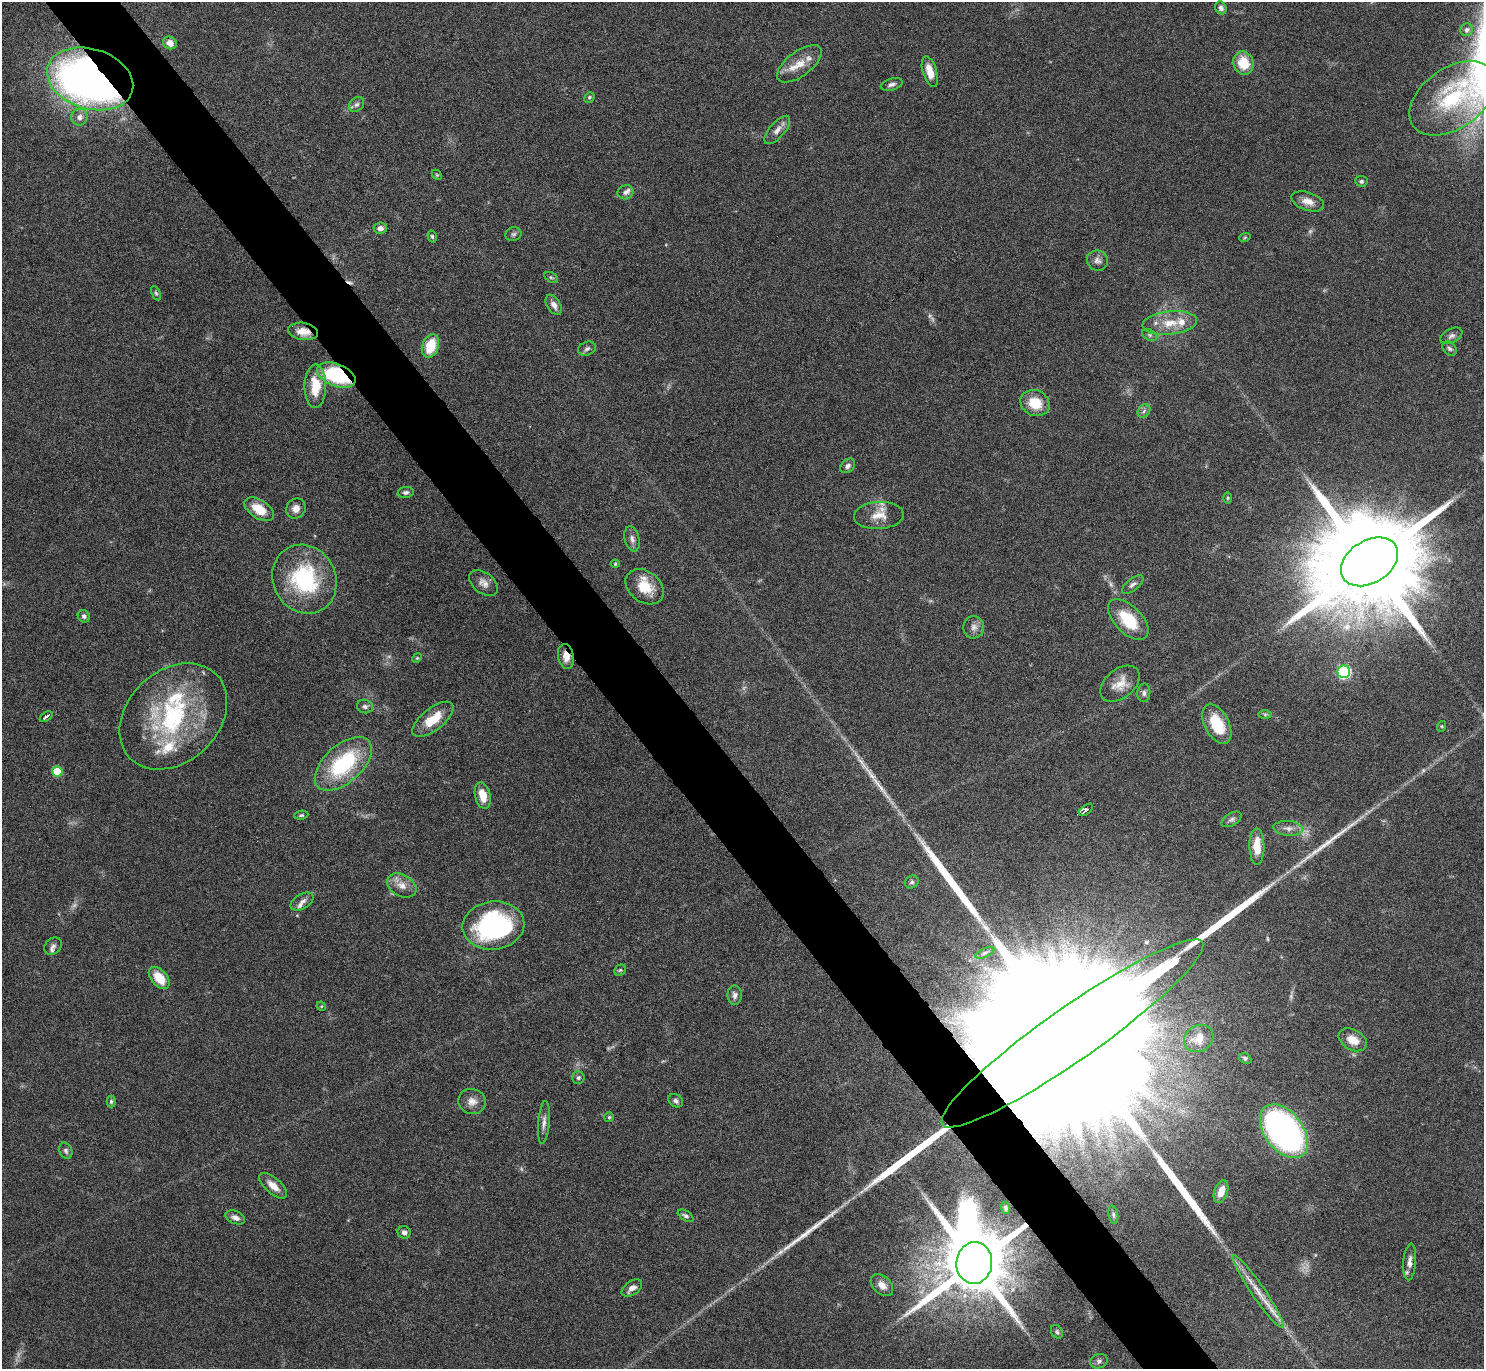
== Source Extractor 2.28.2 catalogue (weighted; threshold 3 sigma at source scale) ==
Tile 11 of 4 x 4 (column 3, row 3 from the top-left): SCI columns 2974-4455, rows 1546-2912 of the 5947 x 5942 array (HDU 1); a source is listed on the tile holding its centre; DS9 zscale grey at full resolution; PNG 1486 x 1371 px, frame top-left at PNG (2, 2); each listed source drawn as its Kron ellipse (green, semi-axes under 4 px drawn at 4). Shown black and unused: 5% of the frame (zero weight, under 4 of 8 exposures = <1% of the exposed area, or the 3 px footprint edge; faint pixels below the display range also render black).
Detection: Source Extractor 2.28.2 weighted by HDU 2 'WHT'; one run over the whole footprint, this tile lists its part. Background 0.0651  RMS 0.005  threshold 0.0203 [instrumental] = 3 sigma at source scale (4.09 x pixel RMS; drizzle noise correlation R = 1.36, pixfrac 0.8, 0.05/0.05 arcsec/px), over >= 5 px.
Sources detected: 131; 7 too faint to see at this stretch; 1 cosmic-ray / hot-pixel residue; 7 long thin detections or spike segments (spike, bleed or trail) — neither listed nor drawn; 8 inside a brighter listed object's ellipse — not listed separately; the other 108 listed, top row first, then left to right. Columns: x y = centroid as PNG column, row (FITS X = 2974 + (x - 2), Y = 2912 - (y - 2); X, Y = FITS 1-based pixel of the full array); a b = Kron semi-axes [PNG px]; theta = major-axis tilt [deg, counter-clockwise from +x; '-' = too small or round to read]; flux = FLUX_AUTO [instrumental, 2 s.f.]
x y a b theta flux
1221 8 6 5 - 1.6
1467 30 6 6 - 1.7
170 43 7 6 - 3.6
1243 63 12 10 -73 11
799 64 26 12 37 8.6
930 72 16 7 -73 6.5
90 79 44 30 -17 310
892 84 11 5 16 1.6
589 97 6 4 47 0.74
1453 98 48 30 35 43
357 104 8 6 42 1.5
79 117 8 8 - 2.5
777 130 17 7 49 3.3
437 175 6 4 -45 0.65
1361 181 6 5 - 0.91
626 192 8 7 - 1.6
1308 201 17 9 -19 4.4
380 228 7 5 7 2.4
513 234 8 7 - 1.2
432 236 6 4 -73 0.74
1245 237 6 3 20 0.5
1097 261 11 10 - 2.5
551 277 7 4 -28 0.75
156 293 8 4 -65 0.79
554 305 11 6 -58 2.7
1170 323 27 11 5 10
303 331 15 8 -9 5.6
1150 335 8 5 -27 0.95
1451 336 12 7 28 1.7
430 346 12 8 71 13
587 349 9 6 24 1.5
1450 349 8 6 -44 1.2
336 375 20 11 -21 40
315 386 22 11 90 13
1035 403 15 12 -26 11
1144 411 7 5 48 1.3
848 466 8 6 42 1.6
406 492 8 5 8 1.4
1227 498 5 3 - 0.57
259 509 16 9 -33 9.3
296 509 10 9 - 3.5
879 515 25 13 4 7.4
632 539 13 7 -75 2.3
1369 562 31 21 32 18000
615 564 4 4 - 0.48
304 579 35 31 -61 47
484 583 16 10 -36 3.5
1133 585 13 5 39 1.8
645 587 21 15 -37 12
84 616 6 5 - 1.3
1128 620 25 13 -45 17
974 627 11 10 - 2.9
566 656 13 8 -79 4.7
417 658 5 4 - 0.56
1344 672 6 6 - 59
1120 684 22 14 39 6.8
1144 693 9 6 87 1.5
365 707 8 6 -16 1.3
1265 714 6 4 0 0.74
173 716 60 45 44 69
46 717 7 3 36 3.1
433 719 25 11 38 11
1217 724 21 12 -63 16
1442 726 5 3 - 0.44
343 764 34 19 42 41
57 771 5 5 - 14
483 796 13 7 -76 7.1
1086 810 8 4 39 1.4
301 815 7 4 7 0.81
1231 819 11 6 31 1.5
1288 828 15 7 -5 3
1257 846 18 7 -90 9
912 882 7 6 - 1.1
402 885 16 10 -29 4.8
302 902 13 7 31 2.4
493 925 31 24 7 75
53 946 9 7 42 1.6
985 953 10 4 23 1.2
620 970 6 5 - 0.74
159 978 13 8 -49 11
735 995 9 7 -89 2.2
321 1006 5 4 - 0.47
1072 1034 159 26 35 170000
1199 1038 15 13 32 8.1
1353 1040 15 10 -29 6.2
1245 1058 6 5 - 0.9
578 1078 6 6 - 1.1
111 1101 6 4 90 0.85
472 1101 14 12 -14 4
676 1101 8 6 -37 1.4
609 1117 5 5 - 0.69
544 1122 21 5 85 2.7
1284 1131 30 19 -53 160
66 1151 8 6 -64 1.3
273 1186 17 8 -41 5.3
1221 1192 12 6 71 5.8
1006 1208 6 4 -71 0.91
1113 1215 9 4 -80 0.9
686 1216 9 4 -33 1.1
235 1217 10 6 -22 2.6
404 1232 6 6 - 1.7
1410 1262 18 6 85 3.4
974 1263 21 18 84 6300
882 1285 13 8 -43 4
632 1288 11 7 35 2.9
1258 1292 43 6 -56 8.9
1057 1332 7 5 -59 0.93
1099 1361 9 7 19 1.5
Overlapping masked pixels (flux is a lower limit): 6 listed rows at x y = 90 79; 303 331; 336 375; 566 656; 1072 1034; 974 1263